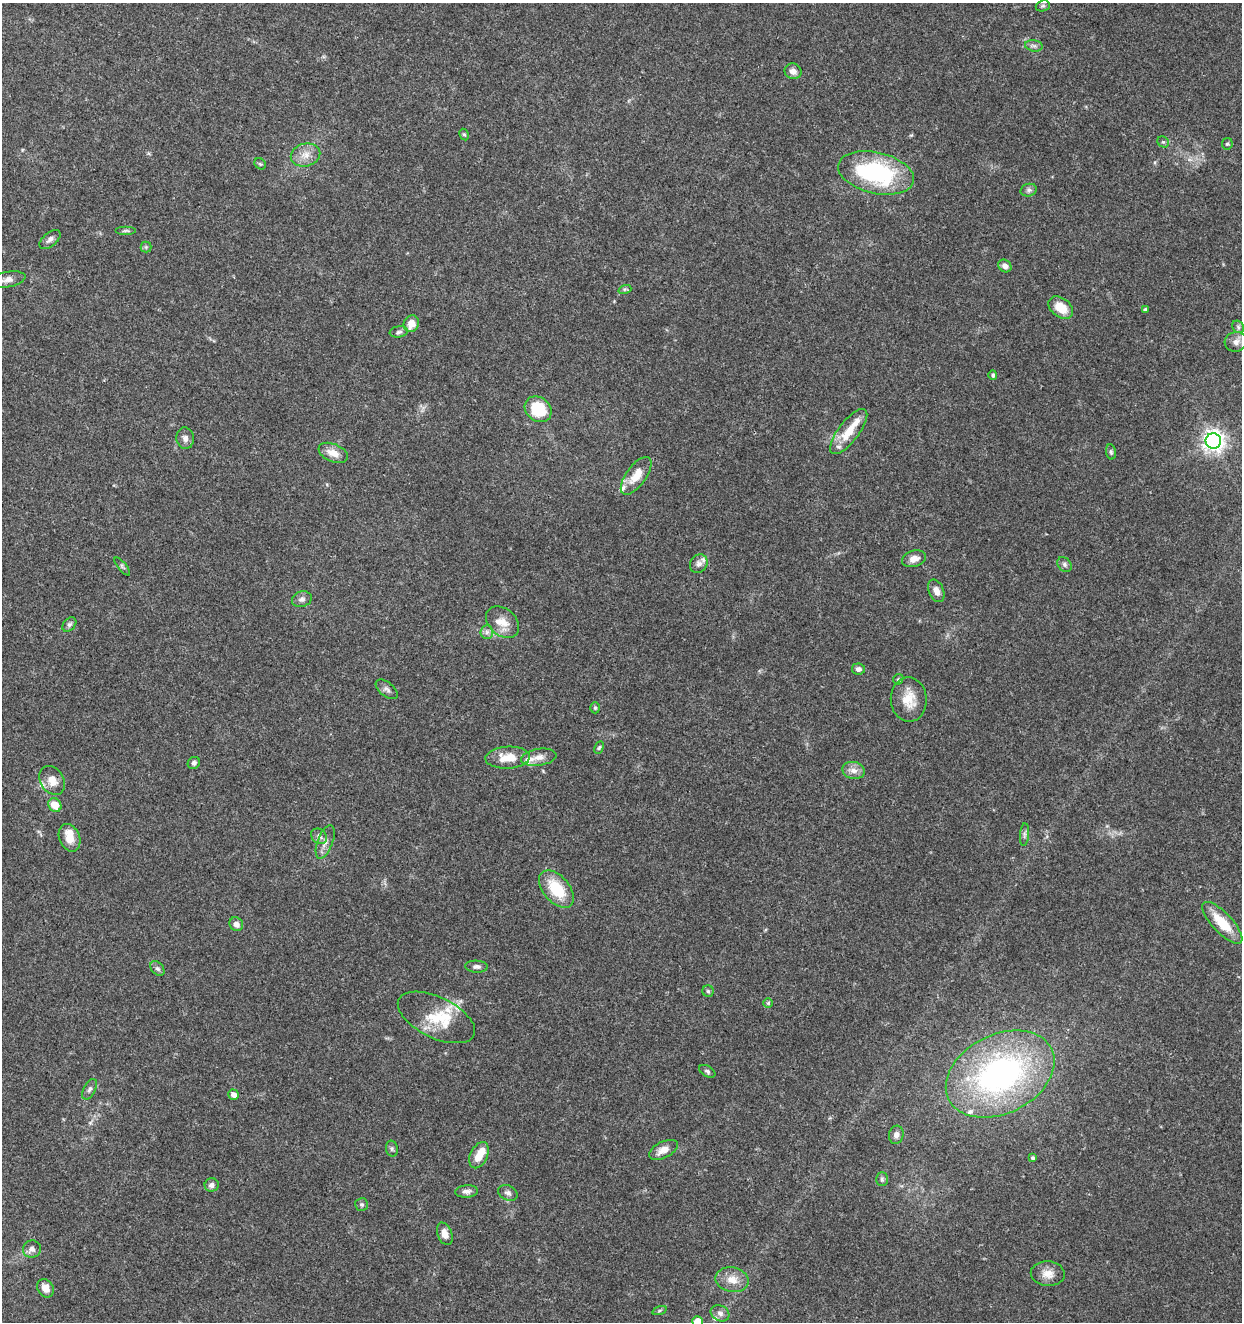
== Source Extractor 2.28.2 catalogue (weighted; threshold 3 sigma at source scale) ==
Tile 11 of 4 x 4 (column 3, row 3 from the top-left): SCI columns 2761-4000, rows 1325-2644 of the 5462 x 5297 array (HDU 1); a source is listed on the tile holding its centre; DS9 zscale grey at full resolution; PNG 1244 x 1324 px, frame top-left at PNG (2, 3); each listed source drawn as its Kron ellipse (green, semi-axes under 4 px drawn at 4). Shown black and unused: <1% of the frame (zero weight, under 3 of 5 exposures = <1% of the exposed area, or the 3 px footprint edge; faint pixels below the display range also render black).
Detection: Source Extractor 2.28.2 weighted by HDU 2 'WHT'; one run over the whole footprint, this tile lists its part. Background 0.0333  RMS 0.0025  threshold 0.0112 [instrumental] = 3 sigma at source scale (4.5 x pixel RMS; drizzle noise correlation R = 1.50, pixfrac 1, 0.0396/0.0396 arcsec/px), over >= 5 px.
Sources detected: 97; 12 inside a brighter listed object's ellipse — not listed separately; the other 85 listed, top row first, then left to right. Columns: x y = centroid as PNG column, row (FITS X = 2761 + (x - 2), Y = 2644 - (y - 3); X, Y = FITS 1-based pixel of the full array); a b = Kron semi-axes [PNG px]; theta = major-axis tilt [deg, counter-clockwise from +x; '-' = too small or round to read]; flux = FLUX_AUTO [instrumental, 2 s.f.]
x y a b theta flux
1043 6 7 5 20 0.46
1034 46 9 5 -7 0.71
793 71 8 7 - 1.5
464 134 6 4 -61 0.37
1163 142 6 5 - 0.46
1227 144 6 5 - 0.4
306 155 15 11 14 2.8
260 164 6 5 - 0.36
876 173 39 20 -13 29
1029 190 8 6 15 0.7
126 231 10 4 0 0.54
50 239 12 7 40 1
146 247 5 5 - 0.41
1005 266 7 6 - 1.2
8 279 18 7 11 1.7
625 289 7 4 18 0.43
1061 308 14 9 -38 4.8
1145 310 4 4 - 0.52
411 324 8 7 - 2.7
1238 327 7 5 -49 0.5
399 332 9 5 8 0.67
1236 342 11 9 13 1.8
993 375 4 4 - 0.49
538 409 14 11 -39 10
849 432 27 10 52 5.7
185 438 11 9 -83 1.3
1213 441 8 7 - 170
1111 452 7 5 -80 0.47
333 453 15 9 -23 2.9
636 476 22 10 54 4.1
914 559 12 8 16 1.8
699 564 10 8 52 1.2
1064 564 8 6 -47 0.71
122 566 11 4 -50 0.47
936 591 12 7 -67 1.8
302 599 10 7 19 0.96
503 622 18 13 -40 3.5
69 624 8 5 49 0.64
487 632 7 6 - 0.8
858 669 6 5 - 1
898 679 5 5 - 0.39
387 689 13 7 -39 0.97
909 700 22 18 -87 4.9
595 708 5 4 - 0.39
599 748 6 4 62 0.39
539 757 18 8 9 2.1
508 758 22 11 3 4.9
194 763 6 5 - 0.62
853 770 11 8 -13 1.7
52 780 16 11 -57 2.9
55 805 7 6 - 3.8
1024 835 11 4 86 0.68
319 836 8 7 - 0.97
70 838 14 10 -66 3.3
325 842 17 7 70 1.8
556 889 22 13 -50 9.3
1222 923 27 10 -47 7.1
236 924 7 6 - 1.5
476 967 11 6 -2 0.85
157 969 8 6 -48 0.71
708 991 6 5 - 0.5
768 1003 5 5 - 0.31
436 1017 42 20 -26 9.4
707 1071 9 5 -30 0.57
1000 1074 57 39 27 69
90 1089 11 6 61 0.81
234 1095 5 5 - 1.4
896 1135 9 7 76 1.1
392 1149 8 6 -75 0.54
663 1150 16 8 26 2.4
479 1155 14 8 64 3.7
1033 1158 4 3 - 0.42
882 1179 7 5 -89 0.48
212 1185 7 6 - 0.89
466 1191 11 6 4 1.1
508 1193 10 7 -25 0.97
362 1204 6 6 - 0.59
445 1234 12 7 -69 2.1
32 1249 9 8 - 1.1
1048 1274 17 12 -4 2.7
732 1280 17 12 -11 3.3
46 1288 10 7 -59 2.1
659 1310 8 3 19 0.4
720 1313 10 7 -30 1.2
698 1322 5 5 - 5.3
Isophote crosses this tile's border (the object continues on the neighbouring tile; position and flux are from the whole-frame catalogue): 3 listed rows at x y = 8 279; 1236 342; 698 1322